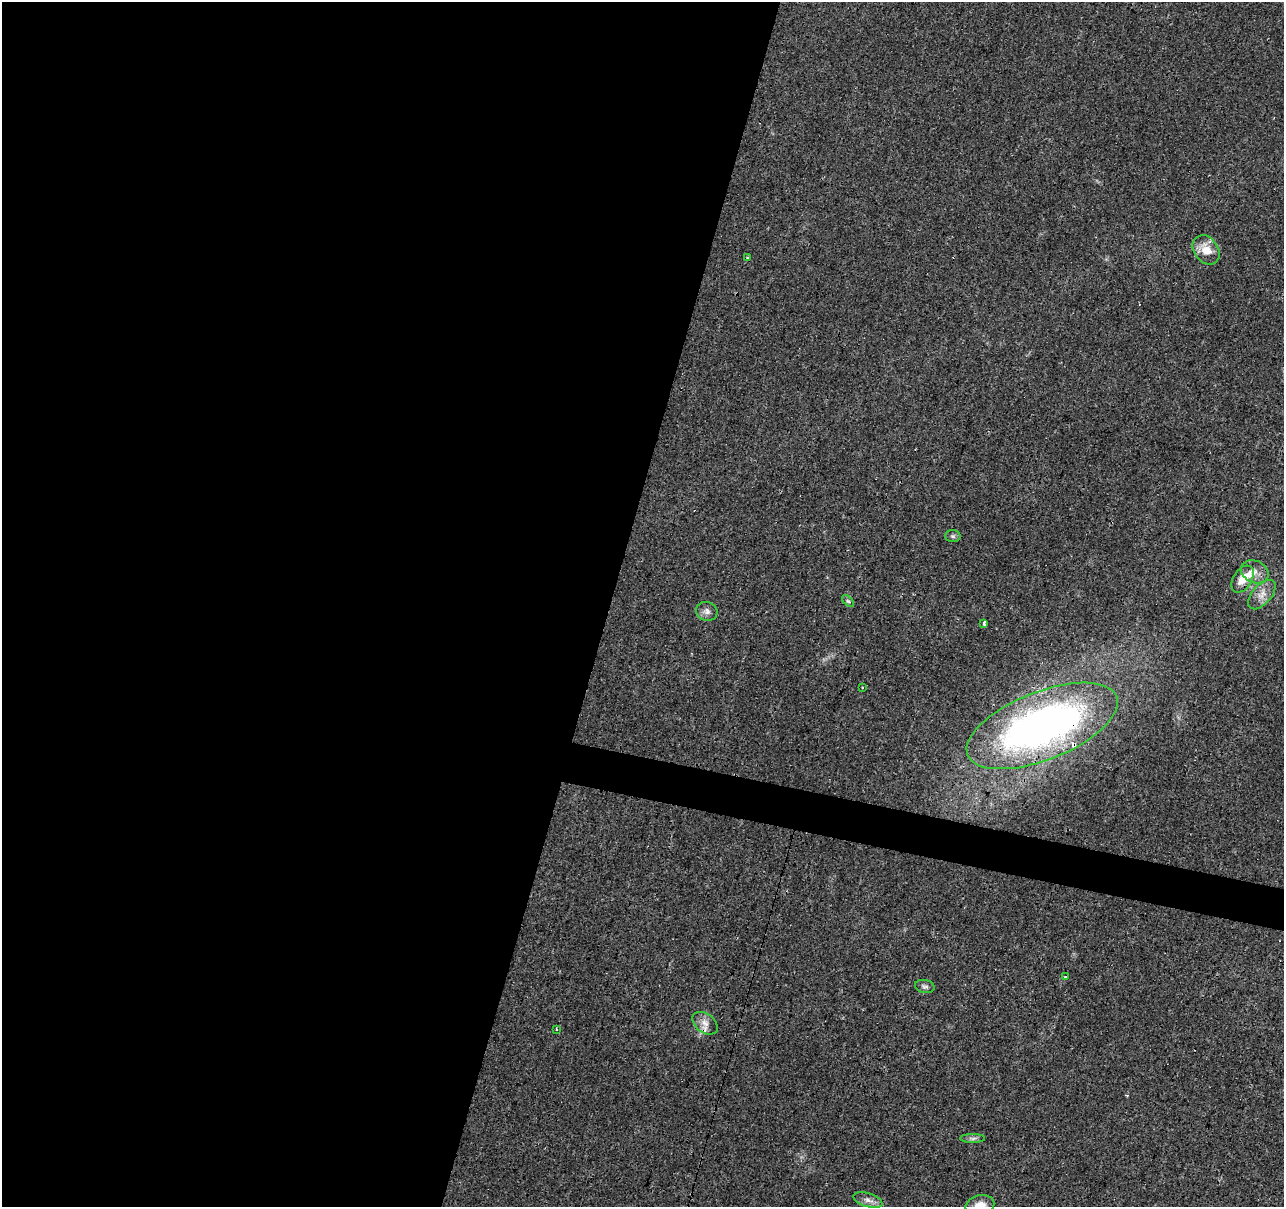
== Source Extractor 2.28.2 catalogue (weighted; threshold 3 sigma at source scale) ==
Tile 5 of 4 x 4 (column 1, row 2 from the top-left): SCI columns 1-1282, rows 2626-3830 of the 5131 x 5314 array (HDU 1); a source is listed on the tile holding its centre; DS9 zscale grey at full resolution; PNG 1286 x 1209 px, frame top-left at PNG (2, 2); each listed source drawn as its Kron ellipse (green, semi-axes under 4 px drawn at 4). Shown black and unused: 49% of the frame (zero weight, under 3 of 4 exposures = <1% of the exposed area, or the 3 px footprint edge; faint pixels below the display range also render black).
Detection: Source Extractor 2.28.2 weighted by HDU 2 'WHT'; one run over the whole footprint, this tile lists its part. Background 0.0431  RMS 0.0042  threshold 0.0188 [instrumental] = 3 sigma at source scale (4.5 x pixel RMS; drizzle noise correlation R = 1.50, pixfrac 1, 0.0396/0.0396 arcsec/px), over >= 5 px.
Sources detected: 22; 2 cosmic-ray / hot-pixel residue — neither listed nor drawn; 2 inside a brighter listed object's ellipse — not listed separately; the other 18 listed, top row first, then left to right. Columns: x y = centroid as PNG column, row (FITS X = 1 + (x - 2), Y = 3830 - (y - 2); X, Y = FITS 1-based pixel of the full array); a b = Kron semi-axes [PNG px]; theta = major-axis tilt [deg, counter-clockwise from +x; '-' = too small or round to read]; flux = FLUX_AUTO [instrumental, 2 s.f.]
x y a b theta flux
1206 250 16 12 -54 6.7
748 257 3 3 - 1.7
953 536 7 6 - 1
1255 572 14 11 -24 3.8
1243 579 15 9 58 5.8
1262 595 18 9 49 4.2
848 601 7 4 -44 0.79
707 611 11 9 -19 2.1
984 623 3 3 - 4.7
862 688 3 2 - 0.56
1042 726 80 34 22 210
1065 977 3 3 - 5.6
925 987 10 6 -10 1.2
705 1023 14 9 -37 3.3
556 1029 3 2 - 0.5
973 1138 12 4 0 1.2
868 1200 15 7 -17 2.5
980 1205 14 10 14 5
Overlapping masked pixels (flux is a lower limit): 2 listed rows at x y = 1042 726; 705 1023
Isophote crosses this tile's border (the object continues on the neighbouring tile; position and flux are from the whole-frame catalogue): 1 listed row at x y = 980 1205